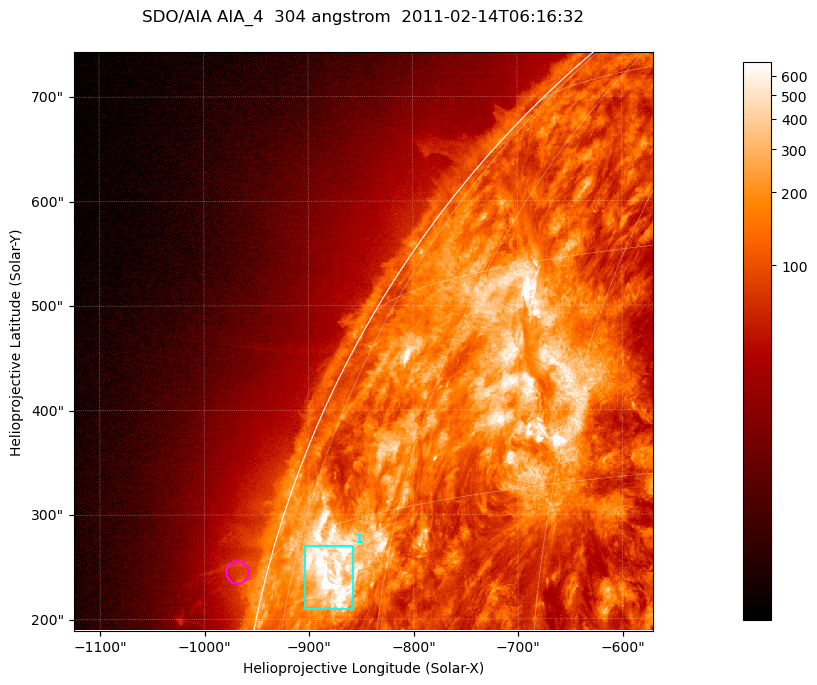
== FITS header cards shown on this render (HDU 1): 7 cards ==
TELESCOP= 'SDO/AIA '           / For AIA: SDO/AIA
INSTRUME= 'AIA_4   '           / For AIA: AIA_ATA1, AIA_ATA2, AIA_ATA3 or AIA_AT
WAVELNTH=                  304 / [angstrom] Wavelength
WAVEUNIT= 'angstrom'           / Wavelength unit: angstrom
DATE-OBS= '2011-02-14T06:16:32.124' / [ISO] Date when observation started; ISO 8
CTYPE1  = 'HPLN-TAN'           / CTYPE1; Typically HPLN
CTYPE2  = 'HPLT-TAN'           / CTYPE2; Typically HPLT

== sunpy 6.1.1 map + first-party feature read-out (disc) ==
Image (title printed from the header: SDO/AIA AIA_4  304 angstrom  2011-02-14T06:16:32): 923 x 923 px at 0.6 arcsec/px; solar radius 972 arcsec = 1619 px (partial field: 4.9% of the solar disc is inside the frame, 47% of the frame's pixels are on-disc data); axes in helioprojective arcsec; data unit not stated in the header (colour bar unlabelled)
Orientation: roll -0.132 deg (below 1 deg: not rotated)
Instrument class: DISC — disc imager (sunpy class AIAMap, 304 A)
Bright regions (active regions / flare kernels): reference = the on-disc median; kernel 7 px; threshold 5 sigma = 377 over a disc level ~129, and >= 1.15x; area >= 851 px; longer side >= 11 px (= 6.6 arcsec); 1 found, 1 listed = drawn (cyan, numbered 1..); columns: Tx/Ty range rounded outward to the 2 arcsec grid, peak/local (2 s.f.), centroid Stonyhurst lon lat
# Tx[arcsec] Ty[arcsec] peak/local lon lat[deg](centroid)
1 -906..-856 210..270 8.3 -68 +12
Off-limb structures (1.02-1.3 R_sun): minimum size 400 px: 3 found; the strongest spans PA ~75 deg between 1.02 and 1.05 R_sun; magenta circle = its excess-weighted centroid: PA ~75 deg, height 1.03 R_sun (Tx ~-968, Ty ~244 arcsec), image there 1.5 x the reference